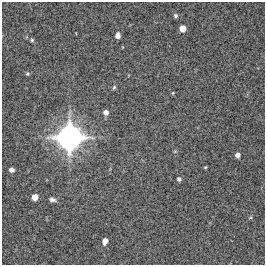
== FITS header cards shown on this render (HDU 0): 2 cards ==
NAXIS1  =                  263 / FITS: X Dimension
NAXIS2  =                  263 / FITS: Y Dimension

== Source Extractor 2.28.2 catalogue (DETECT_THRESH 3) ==
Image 263 x 263 px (HDU 0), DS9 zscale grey, 1 PNG px = 1 image px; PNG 267 x 267 px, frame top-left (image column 1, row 263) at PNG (2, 2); no overlay
Background 13100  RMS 360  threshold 1070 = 3 sigma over >= 5 px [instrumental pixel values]
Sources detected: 18; all 18 listed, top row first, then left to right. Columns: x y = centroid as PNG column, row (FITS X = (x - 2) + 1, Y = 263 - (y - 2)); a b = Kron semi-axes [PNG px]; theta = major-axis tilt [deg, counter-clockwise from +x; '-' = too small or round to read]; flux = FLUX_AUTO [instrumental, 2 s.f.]
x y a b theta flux
175 16 5 4 - 4.9e+04
183 28 5 5 - 2.4e+05
118 36 6 4 81 1.2e+05
32 40 4 4 - 3.3e+04
27 74 4 4 - 3.6e+04
114 87 6 4 63 3.7e+04
173 93 6 4 89 2.1e+04
106 112 5 5 - 1.2e+05
69 137 25 24 - 4.7e+06
175 151 6 3 19 2.4e+04
237 155 5 4 - 1.2e+05
205 167 4 3 - 2.4e+04
11 170 5 4 - 1.1e+05
179 179 4 4 - 6.7e+04
35 197 5 5 - 2.1e+05
52 200 9 5 -16 7.6e+04
250 218 5 3 - 2.3e+04
105 241 6 5 - 1.5e+05